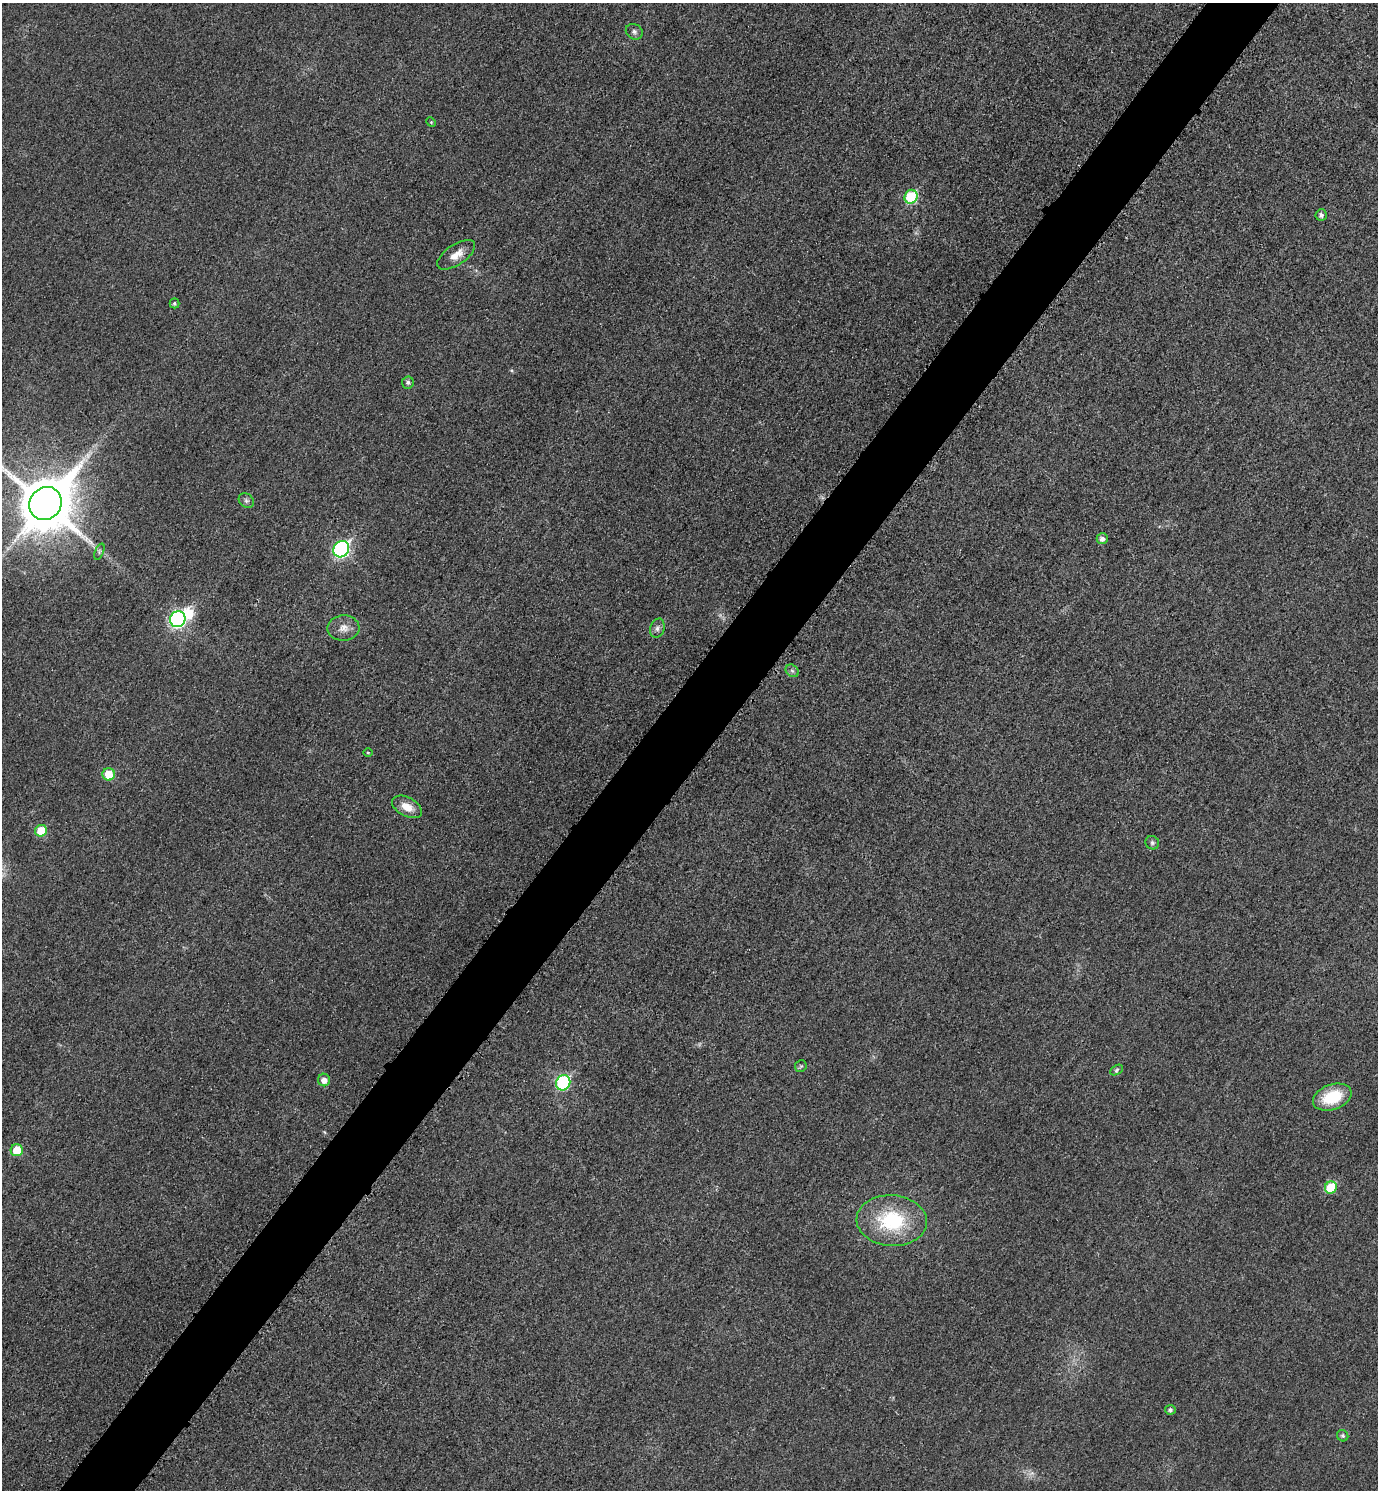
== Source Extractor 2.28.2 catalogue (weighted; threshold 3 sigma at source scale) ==
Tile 7 of 4 x 4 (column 3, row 2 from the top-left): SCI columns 2922-4297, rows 2999-4486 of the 5989 x 5986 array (HDU 1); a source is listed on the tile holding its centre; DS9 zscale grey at full resolution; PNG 1380 x 1492 px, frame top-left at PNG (2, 3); each listed source drawn as its Kron ellipse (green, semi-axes under 4 px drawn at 4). Shown black and unused: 5% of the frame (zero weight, under 3 of 5 exposures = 2% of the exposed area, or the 3 px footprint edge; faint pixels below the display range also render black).
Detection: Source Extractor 2.28.2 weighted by HDU 2 'WHT'; one run over the whole footprint, this tile lists its part. Background 0.0302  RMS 0.0055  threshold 0.0246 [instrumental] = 3 sigma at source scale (4.5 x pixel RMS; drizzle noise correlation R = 1.50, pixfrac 1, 0.05/0.05 arcsec/px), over >= 5 px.
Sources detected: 33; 1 too faint to see at this stretch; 1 inside a brighter object's white glare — neither listed nor drawn; the other 31 listed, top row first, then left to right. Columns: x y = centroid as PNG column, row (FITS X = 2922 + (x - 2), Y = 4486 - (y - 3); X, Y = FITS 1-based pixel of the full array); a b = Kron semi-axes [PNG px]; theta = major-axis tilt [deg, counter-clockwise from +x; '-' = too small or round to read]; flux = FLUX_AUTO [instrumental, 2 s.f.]
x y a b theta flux
634 32 9 7 -33 1.8
431 122 5 4 - 0.6
911 197 7 6 - 33
1321 215 6 5 - 1.7
456 255 22 10 34 6.4
174 303 5 5 - 1.1
408 382 6 6 - 1.3
246 501 8 6 -38 1.5
46 503 17 15 51 3500
1102 539 5 5 - 2.4
341 549 9 7 53 98
99 551 8 3 69 0.74
178 619 8 7 - 110
343 628 16 12 2 5.5
657 628 10 7 72 2.1
792 671 7 5 -43 1.4
368 752 4 3 - 0.53
109 774 6 6 - 12
407 807 16 9 -28 7.3
41 831 6 6 - 16
1152 843 7 6 - 1.3
801 1066 6 5 - 0.95
1116 1070 7 4 29 0.96
324 1080 6 6 - 3.8
563 1083 8 7 - 68
1332 1097 20 12 20 21
17 1150 6 6 - 12
1331 1187 6 5 - 23
892 1221 35 25 -4 41
1170 1410 5 5 - 1.2
1343 1436 6 5 - 1.1
Isophote crosses this tile's border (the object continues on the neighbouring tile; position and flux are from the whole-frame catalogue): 1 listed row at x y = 46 503